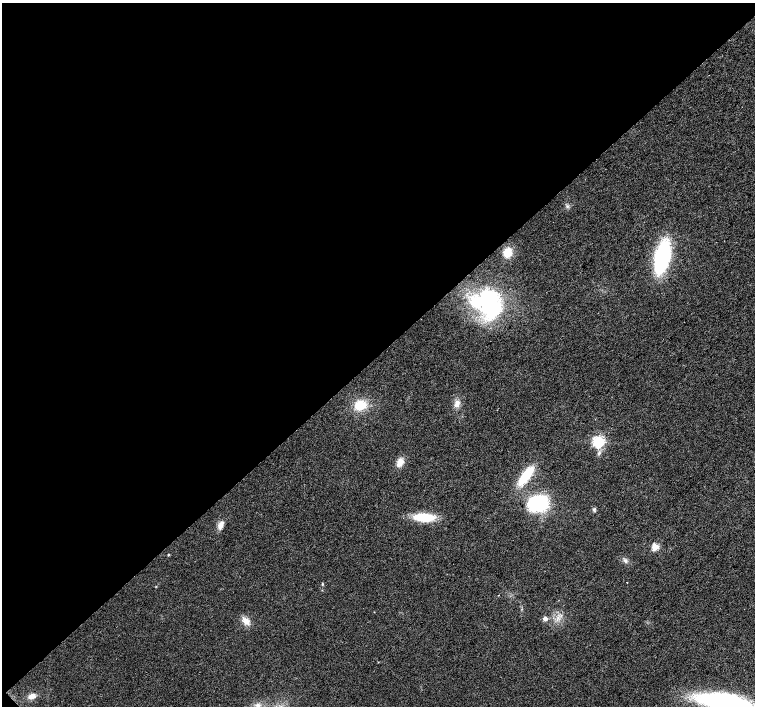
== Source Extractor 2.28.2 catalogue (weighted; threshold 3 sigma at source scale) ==
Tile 5 of 4 x 4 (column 1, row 2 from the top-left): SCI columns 5-1510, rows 3037-4444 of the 6026 x 6007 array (HDU 1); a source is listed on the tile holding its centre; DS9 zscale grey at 2 x 2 block average (1 PNG px = mean of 2 x 2 image px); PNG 757 x 708 px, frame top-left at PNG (2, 3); no overlay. Shown black and unused: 50% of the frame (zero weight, under 2 of 3 exposures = <1% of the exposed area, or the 3 px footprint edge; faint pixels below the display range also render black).
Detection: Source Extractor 2.28.2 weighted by HDU 2 'WHT'; one run over the whole footprint, this tile lists its part. Background 0.0157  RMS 0.0077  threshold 0.0345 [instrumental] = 3 sigma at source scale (4.5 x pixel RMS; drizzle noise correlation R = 1.50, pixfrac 1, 0.0396/0.0396 arcsec/px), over >= 5 px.
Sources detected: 23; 2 inside a brighter object's white glare — not listed; the other 21 listed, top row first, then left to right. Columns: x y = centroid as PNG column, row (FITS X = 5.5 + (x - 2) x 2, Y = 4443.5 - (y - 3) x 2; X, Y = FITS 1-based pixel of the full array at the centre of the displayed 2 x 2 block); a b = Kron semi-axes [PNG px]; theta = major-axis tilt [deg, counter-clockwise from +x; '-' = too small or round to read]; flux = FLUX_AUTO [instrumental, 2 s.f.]
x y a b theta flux
508 252 9 7 67 25
662 257 22 9 77 300
488 305 47 20 -9 170
457 404 10 6 79 11
360 405 14 11 15 37
598 442 4 4 - 340
400 462 10 7 63 15
525 476 20 7 53 70
538 503 17 13 13 140
423 517 24 9 -3 54
221 525 13 6 64 10
655 547 3 3 - 69
168 555 3 3 - 1.7
625 560 6 4 -27 4.6
627 582 2 2 - 1.3
322 584 3 3 - 1.6
545 618 3 3 - 16
246 621 11 7 -46 13
32 696 9 6 13 10
723 701 38 13 -6 390
258 705 7 5 20 7.3
Isophote crosses this tile's border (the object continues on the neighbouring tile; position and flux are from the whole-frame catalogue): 1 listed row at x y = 723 701
Diffuse or blended objects may show on this block-average render without a row.